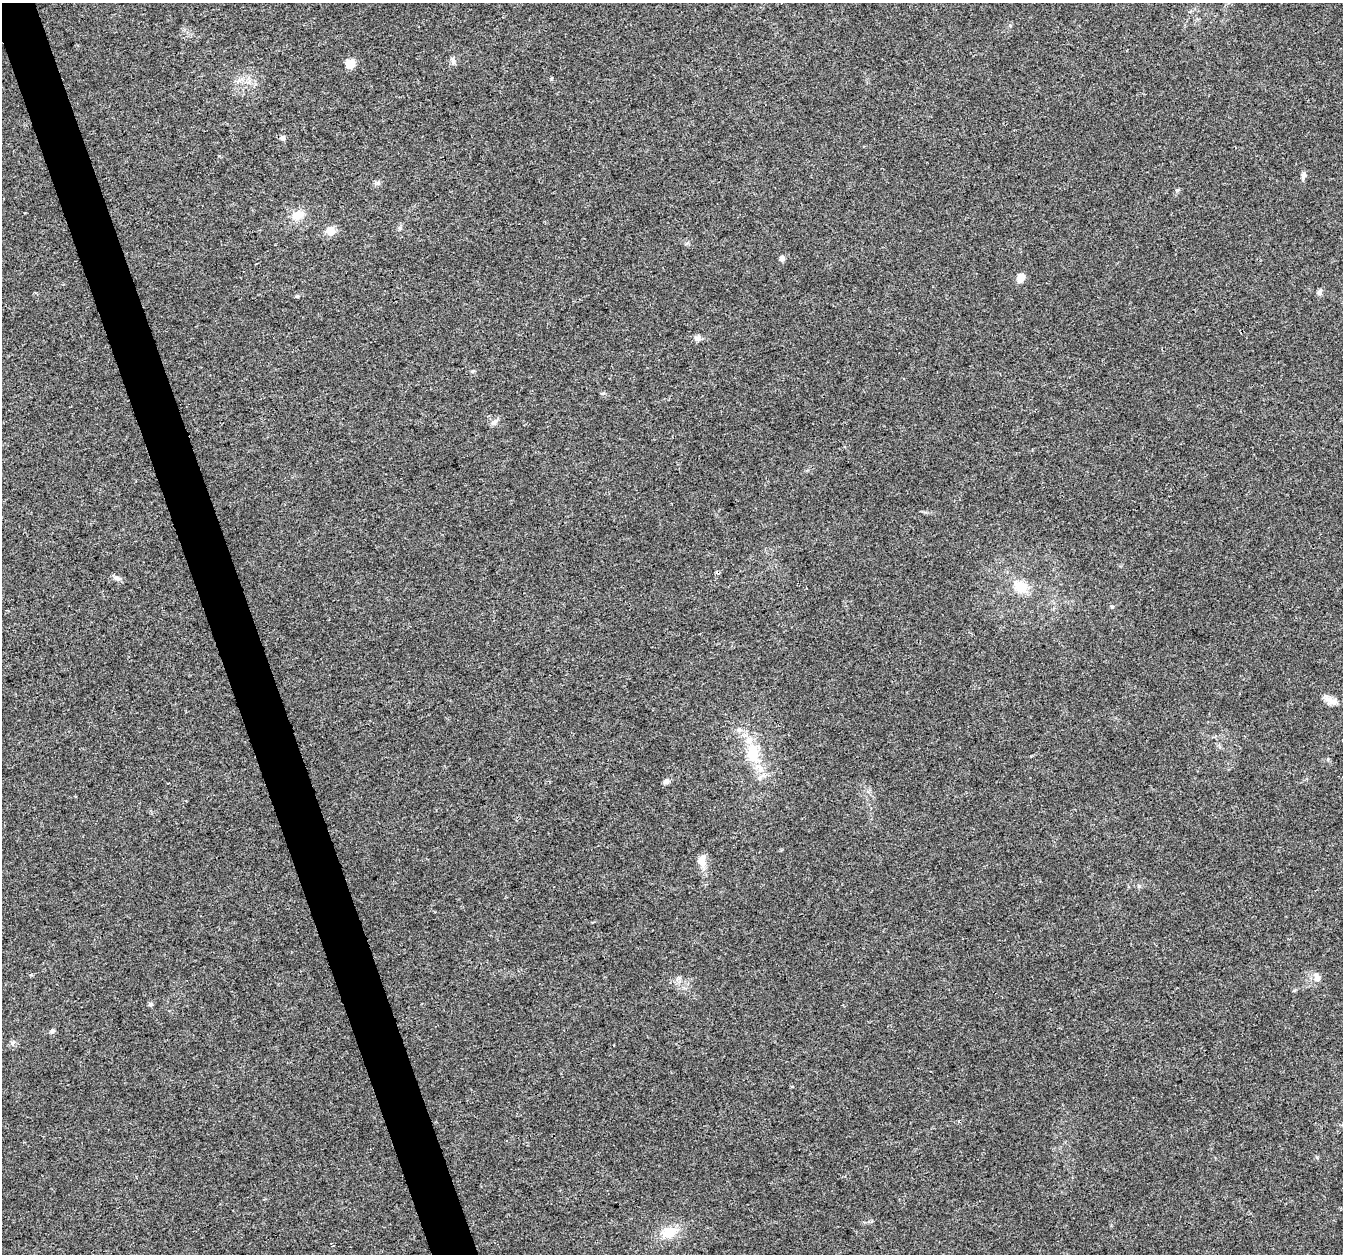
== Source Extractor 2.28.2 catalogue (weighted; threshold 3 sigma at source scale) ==
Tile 11 of 4 x 4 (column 3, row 3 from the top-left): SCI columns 2682-4022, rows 1315-2566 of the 5363 x 5188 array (HDU 1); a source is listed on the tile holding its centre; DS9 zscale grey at full resolution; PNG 1345 x 1256 px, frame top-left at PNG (2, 3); no overlay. Shown black and unused: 3% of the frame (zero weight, under 3 of 4 exposures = <1% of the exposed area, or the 3 px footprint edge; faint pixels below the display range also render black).
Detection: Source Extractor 2.28.2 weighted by HDU 2 'WHT'; one run over the whole footprint, this tile lists its part. Background 0.0182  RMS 0.0028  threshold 0.0128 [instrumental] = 3 sigma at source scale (4.5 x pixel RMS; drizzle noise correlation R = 1.50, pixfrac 1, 0.0396/0.0396 arcsec/px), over >= 5 px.
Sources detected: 29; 2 inside a brighter listed object's ellipse — not listed separately; the other 27 listed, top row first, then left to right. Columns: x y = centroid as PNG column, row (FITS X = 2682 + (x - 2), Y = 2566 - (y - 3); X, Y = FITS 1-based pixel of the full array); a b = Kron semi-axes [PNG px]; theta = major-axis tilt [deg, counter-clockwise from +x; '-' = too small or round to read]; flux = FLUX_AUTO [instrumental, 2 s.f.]
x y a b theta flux
453 61 10 5 -72 0.79
350 63 5 5 - 12
283 138 7 6 - 0.71
1303 175 12 6 80 0.97
378 183 6 6 - 0.67
1177 190 6 4 18 0.42
297 215 15 10 19 3.8
330 231 11 10 - 2.8
782 258 4 4 - 1.9
1021 277 8 7 - 2.8
1319 292 10 5 67 0.79
297 296 5 4 - 0.36
697 338 9 8 - 1.1
472 371 5 4 - 0.34
603 393 6 3 19 0.37
495 422 12 5 52 0.93
117 578 10 6 -22 1
1020 587 17 13 -35 5.6
1112 607 5 4 - 0.34
1332 701 15 9 0 1.9
753 754 27 16 -83 9.7
666 781 7 6 - 1
702 861 14 9 89 3
1317 977 12 8 -70 1.6
150 1004 6 5 - 0.57
52 1031 7 6 - 0.66
669 1232 20 13 9 5.4
Unlisted compact peaks at least as high as the median listed source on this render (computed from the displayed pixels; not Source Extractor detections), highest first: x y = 551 79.